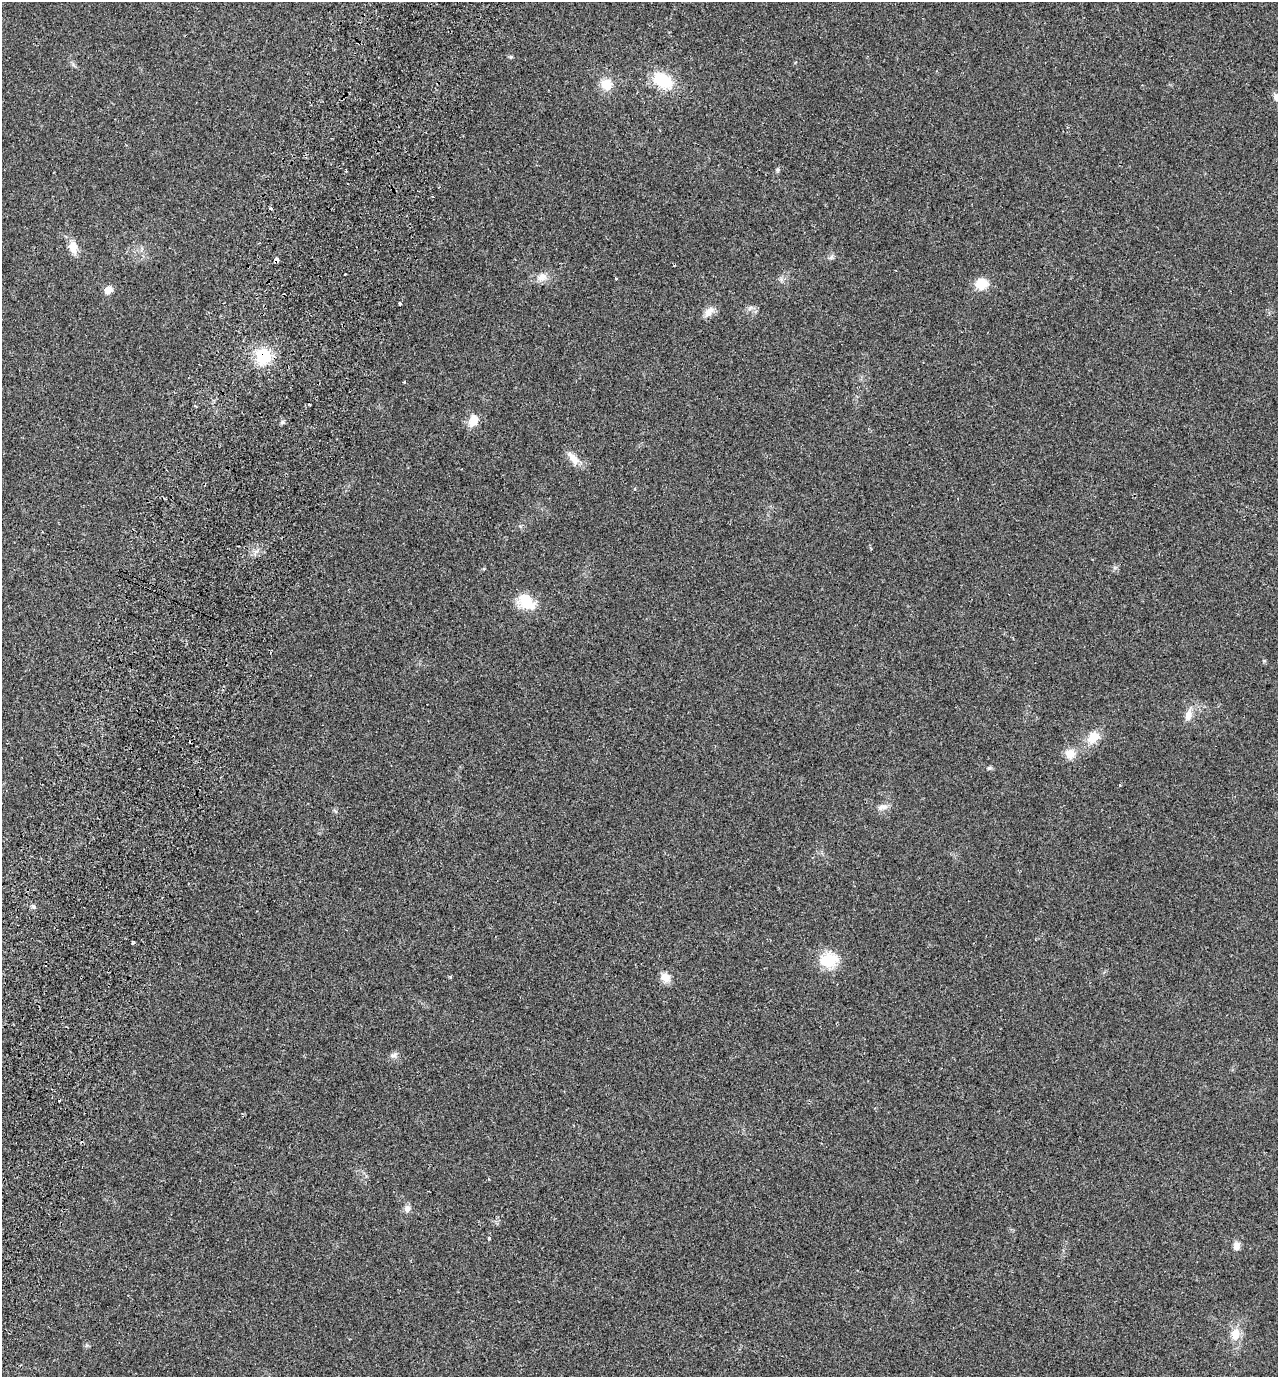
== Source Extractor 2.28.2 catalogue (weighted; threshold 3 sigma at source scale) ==
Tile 7 of 4 x 4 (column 3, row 2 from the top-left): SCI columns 2879-4154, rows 2776-4150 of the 5624 x 5552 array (HDU 1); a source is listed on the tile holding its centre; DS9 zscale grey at full resolution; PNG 1280 x 1379 px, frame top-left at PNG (2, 2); no overlay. Shown black and unused: <1% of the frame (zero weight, under 2 of 3 exposures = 3% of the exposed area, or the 3 px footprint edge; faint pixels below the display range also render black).
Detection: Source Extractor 2.28.2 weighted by HDU 2 'WHT'; one run over the whole footprint, this tile lists its part. Background 0.0204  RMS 0.0053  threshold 0.024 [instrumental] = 3 sigma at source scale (4.5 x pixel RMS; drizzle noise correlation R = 1.50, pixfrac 1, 0.05/0.05 arcsec/px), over >= 5 px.
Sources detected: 35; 2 cosmic-ray / hot-pixel residue — not listed; the other 33 listed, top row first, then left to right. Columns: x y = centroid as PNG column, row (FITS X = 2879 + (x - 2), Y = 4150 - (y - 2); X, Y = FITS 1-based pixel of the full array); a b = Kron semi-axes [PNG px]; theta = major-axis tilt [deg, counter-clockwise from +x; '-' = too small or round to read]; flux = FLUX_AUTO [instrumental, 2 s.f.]
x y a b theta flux
511 57 5 5 - 0.7
663 80 23 14 -27 18
606 84 11 11 - 8.1
1277 98 16 8 -55 3.6
271 209 3 3 - 3.8
73 247 18 11 -82 4.9
831 257 7 5 43 1.2
276 260 4 3 - 7.4
542 277 13 10 10 4
616 278 3 3 - 2.1
981 283 15 13 20 7.2
108 290 9 7 37 3.9
400 304 4 3 - 2.5
709 312 16 9 56 3.6
263 356 18 17 - 18
473 421 15 10 61 5.6
282 422 6 5 - 1
573 458 21 8 -55 4.8
526 602 26 16 -43 11
1188 715 13 9 73 4
1093 737 15 12 49 7.6
1070 754 12 11 - 5.2
989 768 7 4 17 0.75
883 807 15 6 11 2.5
133 943 3 3 - 0.85
829 960 24 18 10 13
450 977 4 4 - 0.62
665 977 13 10 -44 4.4
394 1055 9 6 18 1.6
407 1209 9 8 - 2.2
489 1238 3 3 - 1.2
1237 1246 10 8 -86 2.5
1235 1334 15 11 77 6.1
Overlapping masked pixels (flux is a lower limit): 2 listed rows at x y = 276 260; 263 356
Isophote crosses this tile's border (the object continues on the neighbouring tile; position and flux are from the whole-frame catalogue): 1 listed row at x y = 1277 98
Unlisted compact peaks at least as high as the median listed source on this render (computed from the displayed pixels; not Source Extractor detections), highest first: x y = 34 907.